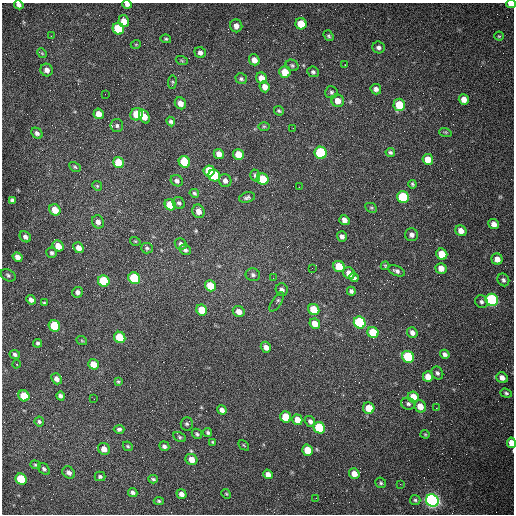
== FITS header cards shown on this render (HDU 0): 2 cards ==
NAXIS1  =                  512 /fastest changing axis
NAXIS2  =                  512 /next to fastest changing axis

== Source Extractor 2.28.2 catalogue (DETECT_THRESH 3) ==
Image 512 x 512 px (HDU 0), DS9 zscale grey, 1 PNG px = 1 image px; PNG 516 x 516 px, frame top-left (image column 1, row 512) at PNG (2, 3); each listed source drawn as its Kron ellipse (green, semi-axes under 4 px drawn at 4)
Background 1460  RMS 22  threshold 65.1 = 3 sigma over >= 5 px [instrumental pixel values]
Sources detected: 176; all 176 listed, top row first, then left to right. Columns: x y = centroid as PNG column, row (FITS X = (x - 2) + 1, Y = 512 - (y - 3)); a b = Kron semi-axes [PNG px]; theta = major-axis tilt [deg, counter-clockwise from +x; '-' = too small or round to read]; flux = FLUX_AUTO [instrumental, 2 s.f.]
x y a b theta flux
127 4 4 4 - 5000
511 4 5 3 - 20000
19 5 5 4 - 4900
124 21 6 5 - 15000
301 24 6 5 - 32000
236 26 6 6 - 7800
118 29 6 5 - 90000
51 36 3 2 - 1400
329 36 6 4 -51 2300
499 36 4 4 - 1500
166 39 5 4 - 2000
136 44 5 3 - 1200
379 47 6 6 - 4200
42 53 5 4 - 1500
200 53 6 5 - 4700
254 60 6 5 - 11000
182 61 6 4 -20 1700
292 65 7 5 -28 2700
345 65 2 2 - 940
47 70 6 6 - 7300
285 72 6 5 - 23000
313 72 6 5 - 3100
261 78 6 5 - 14000
241 79 6 5 - 2600
172 82 6 3 83 1700
265 87 5 5 - 9600
376 89 5 5 - 5100
331 92 6 6 - 3000
105 94 2 2 - 540
464 99 5 5 - 11000
338 101 6 6 - 13000
180 103 6 5 - 9200
399 105 6 6 - 41000
279 111 5 4 - 2000
99 114 5 5 - 14000
137 114 6 6 - 35000
144 117 7 5 -66 15000
171 122 5 4 - 3000
117 126 6 6 - 3900
264 126 6 4 0 1600
293 128 2 2 - 860
445 132 6 4 -17 1900
37 133 6 5 - 4500
321 153 6 6 - 150000
390 153 5 4 - 2800
219 154 5 5 - 11000
238 154 5 5 - 23000
428 159 5 5 - 20000
118 162 6 5 - 32000
184 162 6 5 - 65000
75 167 6 4 -29 2200
209 171 5 5 - 45000
255 175 6 5 - 3000
214 176 6 5 - 110000
263 179 6 5 - 50000
177 181 6 5 - 4500
225 181 7 6 - 6200
412 184 4 3 - 1800
97 186 5 4 - 1800
299 187 3 2 - 1000
194 193 5 4 - 2300
247 197 8 5 14 3500
403 197 6 5 - 110000
12 200 4 4 - 2800
179 203 6 5 - 3300
170 205 6 5 - 33000
371 208 6 4 -27 2000
55 210 6 5 - 22000
198 211 7 6 - 9900
344 220 5 5 - 8300
98 222 7 6 - 6600
494 224 5 4 - 8800
461 231 6 5 - 11000
412 235 6 6 - 5700
25 237 6 5 - 4800
342 237 5 5 - 4900
135 241 5 3 - 1300
181 244 6 5 - 5500
58 246 6 5 - 17000
79 248 6 5 - 10000
147 248 6 5 - 2600
185 250 6 5 - 3700
52 253 5 5 - 3100
442 254 6 5 - 26000
17 257 5 4 - 8600
497 259 5 5 - 11000
385 266 4 4 - 1500
339 267 6 5 - 42000
312 268 2 2 - 670
441 268 5 5 - 11000
397 271 9 5 -23 4200
349 273 6 5 - 11000
8 275 8 5 -30 3200
253 275 7 6 - 3700
134 278 6 5 - 99000
273 278 2 2 - 640
354 278 5 4 - 4500
503 280 6 5 - 3600
104 281 6 5 - 84000
210 286 6 5 - 36000
282 290 6 6 - 5100
351 291 4 4 - 3700
78 292 5 5 - 4800
31 300 5 4 - 5500
492 300 6 6 - 280000
277 302 11 4 56 3900
481 302 7 6 - 3800
44 303 4 3 - 1800
202 310 6 5 - 32000
314 310 6 5 - 41000
239 312 6 5 - 11000
360 323 6 5 - 200000
315 324 5 5 - 15000
54 326 6 5 - 65000
373 333 6 5 - 50000
412 333 6 5 - 6100
120 337 6 5 - 54000
82 341 5 3 - 1300
38 343 4 4 - 2500
266 347 6 5 - 7800
15 354 5 4 - 3600
445 354 5 4 - 4000
408 357 6 5 - 110000
16 364 4 3 - 1100
93 364 5 5 - 17000
437 373 7 5 -58 3300
428 377 5 5 - 15000
502 378 6 5 - 8000
57 379 6 5 - 7300
118 381 4 4 - 1800
506 393 6 4 -19 2400
24 396 6 5 - 47000
61 396 4 4 - 3900
413 397 5 5 - 26000
94 399 2 2 - 580
408 404 7 6 - 3600
420 406 6 5 - 16000
369 408 6 5 - 21000
436 408 2 2 - 1100
222 410 5 4 - 6100
286 417 6 5 - 48000
297 420 5 5 - 16000
39 421 5 5 - 3000
310 421 5 4 - 4500
187 424 6 6 - 3000
319 428 6 5 - 99000
119 429 5 4 - 3500
208 433 4 3 - 2500
197 434 5 4 - 2600
425 434 4 4 - 1500
180 437 7 4 -28 2200
213 442 4 3 - 1600
511 443 5 4 - 17000
244 445 6 2 -45 1200
128 446 5 4 - 1900
164 446 5 4 - 3700
104 449 6 5 - 10000
307 450 6 5 - 28000
191 459 6 5 - 13000
35 465 5 4 - 1900
44 469 7 5 -45 3300
69 472 7 5 -39 5500
268 474 5 4 - 8400
354 474 5 5 - 13000
100 476 5 4 - 3000
21 479 6 5 - 74000
153 479 4 2 - 2100
381 483 5 5 - 2400
400 484 2 2 - 770
133 492 5 4 - 4000
181 494 5 4 - 7700
226 494 5 4 - 1600
316 498 2 2 - 3600
415 500 5 5 - 2400
432 500 6 6 - 710000
159 501 5 4 - 2100
At the frame edge (FLAGS 8, measured only in part): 4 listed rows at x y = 127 4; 511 4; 19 5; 511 443